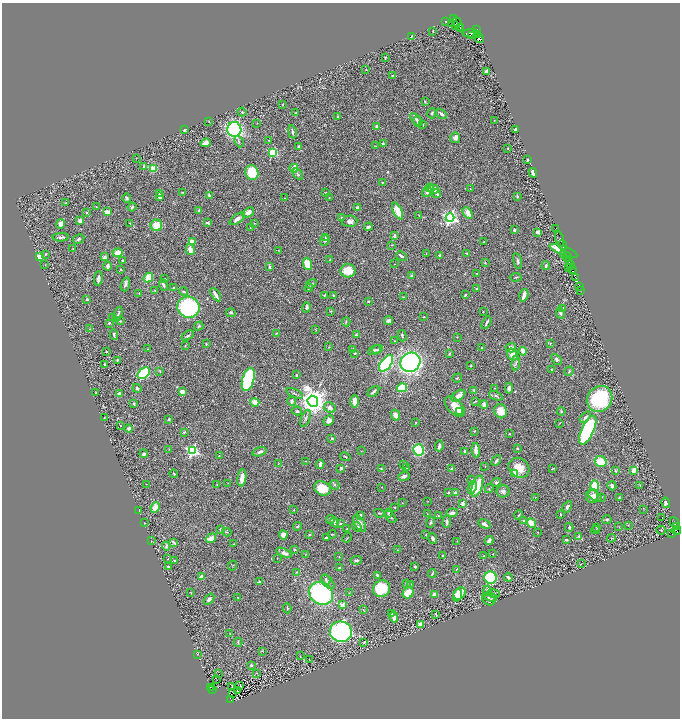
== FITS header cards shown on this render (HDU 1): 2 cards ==
NAXIS1  =                 1356
NAXIS2  =                 1432

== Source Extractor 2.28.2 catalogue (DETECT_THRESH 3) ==
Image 1356 x 1432 px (HDU 1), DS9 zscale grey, zoomed out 1/2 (1 PNG px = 2 x 2 image px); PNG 682 x 720 px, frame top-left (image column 1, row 1431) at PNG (2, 3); each listed source drawn as its Kron ellipse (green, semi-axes under 4 px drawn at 4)
Background 0.466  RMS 0.026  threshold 0.0789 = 3 sigma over >= 5 px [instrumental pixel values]
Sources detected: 478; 36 cannot appear on this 1/2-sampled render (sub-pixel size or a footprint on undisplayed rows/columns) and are neither listed nor drawn; the other 442 listed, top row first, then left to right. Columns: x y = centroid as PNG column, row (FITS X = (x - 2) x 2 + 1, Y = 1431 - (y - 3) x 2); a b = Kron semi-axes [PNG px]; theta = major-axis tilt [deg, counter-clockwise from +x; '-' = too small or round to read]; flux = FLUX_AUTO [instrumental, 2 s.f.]
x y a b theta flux
454 19 3 1 - 210
446 21 4 2 - 99
452 24 2 1 - 61
458 24 8 3 -69 530
455 26 2 1 - 12
460 27 2 1 - 170
477 30 4 2 - 40
433 31 3 2 - 1.4
471 33 8 3 -1 160
477 35 4 3 - 360
412 36 2 1 - 3.2
472 36 2 2 - 26
479 37 6 4 -48 490
386 57 3 2 - 2.6
366 70 3 2 - 2.1
486 71 3 3 - 14
392 75 3 2 - 3.1
425 102 4 3 - 5.4
283 104 2 2 - 4.1
242 112 4 3 - 6.3
296 113 4 3 - 4.9
432 113 5 4 - 7.7
441 114 6 3 -38 14
338 116 3 2 - 3.5
416 120 8 3 -44 15
494 120 2 2 - 1.6
209 121 3 2 - 2.2
417 122 5 4 - 11
257 123 2 2 - 1.7
423 125 3 2 - 3.3
376 126 4 3 - 8
234 129 7 7 - 670
516 129 3 3 - 9.6
185 130 3 2 - 6.7
292 132 6 2 -79 8
455 138 5 5 - 28
269 140 2 2 - 2.4
239 142 6 3 -67 7.9
205 143 5 4 - 15
383 144 3 2 - 7.3
299 146 2 2 - 11
376 146 3 2 - 2.7
507 148 2 2 - 2.5
273 152 3 3 - 310
136 158 2 2 - 1.6
528 160 3 2 - 4.8
144 167 4 3 - 14
294 168 4 3 - 79
153 169 4 3 - 120
252 172 7 6 - 200
533 173 5 3 - 17
298 174 6 3 -58 7.8
382 182 3 2 - 2.8
429 188 4 4 - 15
433 189 5 4 - 24
470 189 4 1 - 2.3
183 192 3 2 - 3.3
427 192 6 4 56 18
326 193 2 2 - 2.4
436 193 4 3 - 15
160 194 4 3 - 11
209 195 4 3 - 10
517 196 3 2 - 5
160 197 3 3 - 15
127 198 4 4 - 10
284 198 2 2 - 1.9
329 198 2 2 - 1.9
66 203 3 2 - 4.1
96 207 3 2 - 2.4
132 207 4 3 - 7
358 208 4 3 - 12
199 210 4 3 - 6
398 211 9 4 -63 71
107 212 4 3 - 72
86 213 2 2 - 4.3
248 213 6 4 33 29
468 213 6 4 -59 38
419 215 2 2 - 1.6
342 218 4 3 - 8.4
450 218 4 4 - 1300
237 219 9 4 35 23
80 221 4 3 - 18
350 221 8 6 2 17
130 223 2 2 - 1.6
208 223 3 2 - 12
254 223 3 2 - 2.9
61 224 5 4 - 22
156 225 6 5 - 69
368 227 4 3 - 12
250 228 2 2 - 3.2
555 228 3 1 - 7.6
514 230 3 2 - 7
538 232 2 2 - 45
394 236 3 3 - 10
61 237 8 2 1 9.9
325 238 3 2 - 3.9
78 239 6 3 29 7.8
560 239 8 3 -76 250
325 240 5 4 - 8.6
192 242 4 3 - 47
484 242 2 1 - 2.8
392 245 3 2 - 2.7
562 245 5 2 - 440
73 248 2 2 - 2.7
190 250 6 4 -77 38
279 250 3 2 - 2.9
564 251 15 3 -21 69
118 253 5 4 - 42
426 253 2 2 - 2
45 254 2 2 - 4.3
467 254 4 2 - 4.5
564 254 3 2 - 110
439 255 3 2 - 4.3
401 256 6 2 -30 8.9
40 257 4 3 - 58
105 257 3 3 - 21
567 257 5 2 - 220
330 259 2 2 - 5
123 260 2 2 - 4.9
517 261 8 3 -75 8.4
569 261 3 1 - 150
485 263 3 3 - 4.2
307 264 6 3 -68 120
394 264 2 1 - 1.1
45 265 2 1 - 1.2
546 265 4 3 - 10
571 265 4 2 - 5.8
108 266 5 3 - 13
270 267 4 3 - 6.9
569 268 2 1 - 11
121 269 3 2 - 3.5
572 270 3 2 - 81
348 271 7 6 - 87
477 274 3 2 - 3.1
412 276 3 2 - 9.1
516 277 6 2 4 3.6
98 278 7 3 82 17
148 278 5 3 - 140
576 278 2 1 - 70
165 279 2 2 - 1.9
125 284 7 3 72 12
311 284 6 4 33 8.6
163 285 6 3 -70 16
579 287 3 1 - 38
174 288 2 2 - 7.2
309 288 4 3 - 6.3
477 289 2 2 - 5.2
155 290 3 2 - 3.1
581 290 2 2 - 79
184 291 4 3 - 6.7
139 293 3 2 - 2.6
216 295 7 2 -59 24
324 295 3 3 - 4.4
334 295 4 3 - 6
465 295 3 2 - 4.8
524 295 6 3 73 26
403 297 2 2 - 2.8
87 299 2 2 - 29
368 301 4 2 - 4.6
188 307 11 10 - 640
307 307 5 3 - 9.9
563 308 3 3 - 5.8
331 311 4 2 - 3.4
483 312 2 1 - 1.9
231 313 5 3 - 6.2
560 313 6 4 -81 8.9
118 314 8 3 68 7.8
424 317 3 2 - 3
113 318 3 3 - 3.7
389 320 4 3 - 15
120 321 3 2 - 2.3
346 322 4 2 - 4.8
109 323 3 3 - 5.2
487 323 7 3 62 11
199 326 5 3 - 5.6
90 329 3 2 - 3.8
315 329 4 2 - 3.1
276 333 3 2 - 2.8
114 335 5 2 - 8.5
356 335 3 2 - 3.1
188 336 7 3 32 8.1
402 336 6 3 -73 7
457 337 2 1 - 1.4
395 341 3 2 - 3.1
550 343 3 2 - 3.6
206 344 4 2 - 3.8
185 345 3 2 - 2.7
329 347 3 2 - 3.2
482 348 3 3 - 3.7
511 348 5 4 - 17
148 349 3 2 - 2.9
352 349 3 2 - 5
377 349 6 3 28 7.2
375 350 7 3 26 8.5
523 351 4 3 - 40
106 352 2 2 - 3.9
355 353 2 2 - 5.1
449 354 3 3 - 4.1
512 354 6 5 - 44
556 359 6 3 -47 11
117 360 4 3 - 4.7
410 362 10 9 - 1200
386 363 10 5 54 510
516 363 7 3 84 12
104 364 2 2 - 7.8
471 365 3 2 - 4.4
551 370 3 3 - 3.1
160 371 3 2 - 3.7
569 371 5 2 - 4.8
144 373 7 5 41 240
296 375 3 2 - 3.8
457 378 5 2 - 3.5
248 380 12 6 73 450
137 388 5 3 - 7.6
402 388 5 4 - 130
495 388 4 2 - 2.2
509 388 5 4 - 14
474 390 4 3 - 4.8
182 391 3 2 - 31
373 391 7 3 43 10
96 393 3 2 - 3.9
119 393 3 2 - 17
295 393 8 2 -24 7.4
458 396 8 4 37 39
496 396 7 3 -24 9.7
600 399 13 12 - 400
292 401 5 3 - 11
313 401 5 5 - 6800
355 401 6 4 89 33
476 401 4 2 - 2.8
255 402 4 3 - 68
134 404 3 3 - 6.1
484 405 4 3 - 25
455 406 12 7 -46 60
330 408 6 5 - 20
297 411 5 4 - 9.2
501 411 7 6 - 64
561 411 4 3 - 5.8
460 412 2 2 - 70
395 415 5 4 - 30
585 417 7 4 50 12
104 418 3 2 - 2.8
305 418 9 4 68 11
169 419 2 2 - 6
329 420 6 4 47 24
416 423 2 2 - 3.7
559 423 3 2 - 2.6
120 425 2 1 - 3
129 428 4 3 - 13
588 430 15 6 65 690
474 431 2 2 - 4
184 432 4 3 - 5.9
509 434 3 2 - 2.2
332 438 3 2 - 8.9
439 446 6 2 82 17
517 448 3 2 - 3.4
169 449 3 2 - 1.7
419 450 6 5 - 430
476 450 7 3 -82 27
192 451 4 4 - 760
361 451 2 1 - 2.5
465 451 4 3 - 7.8
260 452 7 3 16 14
144 454 4 3 - 8
219 456 2 2 - 2.2
345 457 5 2 - 5
496 460 6 2 59 9.9
305 461 2 2 - 2
601 462 6 5 - 98
278 464 3 2 - 1.7
320 464 5 3 - 21
403 465 3 2 - 2.5
485 466 2 2 - 1.6
341 468 3 2 - 7
406 468 3 3 - 3.7
519 468 11 9 -37 72
553 468 3 1 - 3.5
381 469 4 3 - 6.1
452 469 4 3 - 9
634 470 3 3 - 44
615 471 3 3 - 4
514 473 3 2 - 60
174 474 4 2 - 3.9
404 476 6 3 22 16
242 478 9 3 82 43
472 480 3 2 - 3.9
496 482 5 4 - 8.9
228 483 2 2 - 1.8
146 484 2 1 - 1.3
217 485 2 2 - 1.6
335 485 5 3 - 6.4
640 485 3 2 - 3.3
477 486 11 5 71 97
595 486 5 4 - 100
612 486 4 3 - 17
382 487 2 1 - 1.4
322 488 9 7 -26 93
472 488 6 4 69 14
489 488 4 3 - 5
503 491 6 6 - 15
448 492 3 3 - 4.2
455 493 4 4 - 12
592 496 7 6 - 22
595 496 7 5 -38 23
601 497 3 2 - 3.3
619 497 3 2 - 2.8
535 498 4 1 - 2.2
428 501 2 2 - 1.9
402 503 2 2 - 1.5
666 503 5 3 - 15
463 504 2 2 - 54
395 507 3 3 - 3.9
567 507 6 3 59 13
155 508 5 4 - 40
644 509 3 2 - 1.9
139 510 3 1 - 1.6
294 510 3 2 - 2.4
379 513 5 2 - 4.6
388 513 4 2 - 3.9
452 513 6 3 8 17
427 514 3 2 - 1.8
560 514 3 1 - 3.5
360 515 4 3 - 4.9
519 515 5 2 - 4
438 516 3 2 - 2.9
391 517 7 2 -50 8.1
662 517 2 1 - 44
330 519 4 3 - 9.8
607 519 5 4 - 8.6
523 521 3 2 - 4
335 522 5 3 - 16
447 522 6 3 88 11
144 523 2 2 - 2.2
360 523 9 5 -58 26
431 523 5 4 - 7.8
531 523 5 3 - 91
675 523 7 2 -65 45
340 524 3 3 - 4.8
484 524 6 3 -33 15
628 525 3 2 - 2.4
297 526 4 3 - 5
357 527 6 3 -42 19
569 527 4 3 - 8.7
619 527 2 1 - 1.4
676 527 2 2 - 64
597 528 3 2 - 3.5
220 529 4 2 - 5.8
347 529 3 2 - 3.9
595 530 4 2 - 3.7
661 530 5 3 - 4.5
676 530 5 2 - 7.4
226 532 5 3 - 4.5
538 532 2 1 - 2.6
677 532 2 1 - 31
332 534 4 2 - 3.9
672 534 4 2 - 24
283 535 4 4 - 35
309 535 3 2 - 5.8
426 535 2 2 - 4
579 536 3 3 - 5.2
327 537 3 2 - 6.8
211 538 5 4 - 39
347 538 5 2 - 3.4
433 538 5 4 - 15
611 538 4 2 - 2.8
566 540 3 2 - 7.8
151 541 3 2 - 2.4
457 541 3 2 - 2.1
489 541 4 2 - 20
174 542 4 2 - 5.8
234 544 3 2 - 2.7
166 546 4 3 - 7.7
295 550 3 3 - 4.6
397 550 3 2 - 2.8
284 553 8 4 -23 25
306 554 2 2 - 2.6
493 554 2 1 - 2.7
339 556 2 1 - 1.4
443 556 2 2 - 4.5
484 556 3 3 - 6.3
277 558 2 1 - 1.8
168 559 2 1 - 1.8
356 560 5 3 - 8.3
174 561 2 2 - 10
581 564 3 2 - 1.8
233 566 5 1 - 2.4
168 567 3 3 - 7.9
415 567 3 2 - 7.2
339 568 3 2 - 3.9
456 569 3 2 - 2
296 572 3 3 - 3.2
432 573 4 2 - 4.5
377 575 3 2 - 6.3
202 577 3 3 - 39
508 577 4 3 - 9.4
491 578 6 6 - 450
326 579 5 3 - 6.4
259 582 2 2 - 7.1
328 582 8 5 -47 20
407 584 4 3 - 4.3
410 584 4 3 - 4.1
381 589 9 8 - 170
488 591 5 3 - 35
191 593 3 1 - 1.7
321 593 12 11 - 690
349 593 2 1 - 2
408 593 6 5 - 88
494 593 6 4 -15 10
434 594 4 3 - 22
460 594 7 5 44 64
457 595 6 4 71 100
491 597 7 3 -22 8.2
238 598 2 1 - 2.7
209 599 6 3 50 13
489 599 7 5 -39 25
342 605 2 2 - 84
287 608 5 2 - 5.4
363 610 4 2 - 3.9
391 614 3 3 - 4.9
436 614 4 2 - 4.3
394 617 5 3 - 27
420 624 4 3 - 43
341 632 11 10 - 860
230 633 3 2 - 2.7
238 642 4 3 - 5.3
364 643 3 2 - 5.5
262 651 3 2 - 2.5
197 654 4 2 - 3.3
300 656 2 2 - 2.2
309 659 2 1 - 1.5
251 665 2 2 - 5.6
256 673 3 2 - 2.8
219 674 2 1 - 29
217 680 2 1 - 1.2
240 685 3 2 - 65
210 687 3 1 - 19
212 687 2 1 - 8.1
232 687 3 1 - 2.7
212 689 2 2 - 17
237 690 2 1 - 2.2
233 693 2 1 - 4.6
231 699 3 2 - 21
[36 sub-pixel or undisplayed-footprint detections neither listed nor drawn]